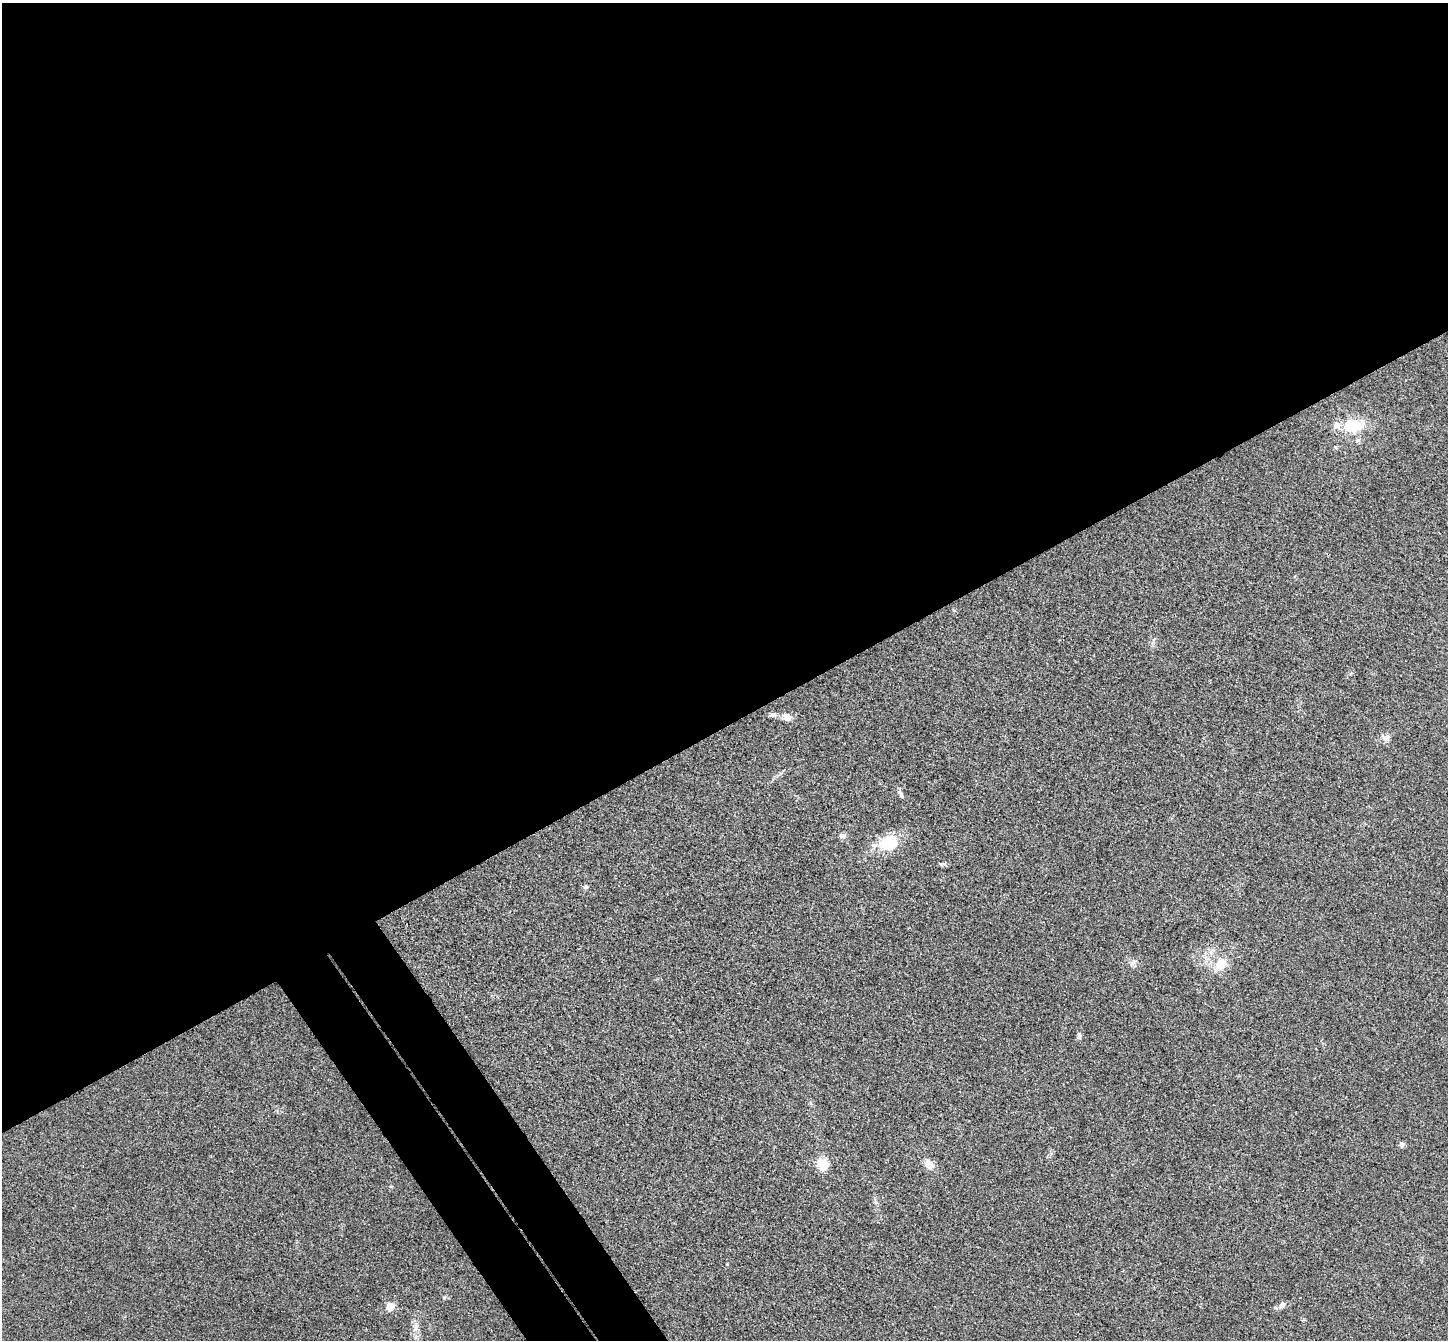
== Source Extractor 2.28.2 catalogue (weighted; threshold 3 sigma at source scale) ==
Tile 2 of 4 x 4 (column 2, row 1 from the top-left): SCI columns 1498-2943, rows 4204-5541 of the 5890 x 5866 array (HDU 1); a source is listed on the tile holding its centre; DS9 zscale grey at full resolution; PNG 1450 x 1342 px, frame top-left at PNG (2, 3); no overlay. Shown black and unused: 57% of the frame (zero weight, under 3 of 4 exposures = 6% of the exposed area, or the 3 px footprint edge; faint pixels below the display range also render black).
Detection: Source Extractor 2.28.2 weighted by HDU 2 'WHT'; one run over the whole footprint, this tile lists its part. Background 0.0247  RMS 0.0058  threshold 0.0263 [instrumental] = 3 sigma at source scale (4.5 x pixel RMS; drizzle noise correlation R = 1.50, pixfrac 1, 0.05/0.05 arcsec/px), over >= 5 px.
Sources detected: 19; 2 inside a brighter listed object's ellipse — not listed separately; the other 17 listed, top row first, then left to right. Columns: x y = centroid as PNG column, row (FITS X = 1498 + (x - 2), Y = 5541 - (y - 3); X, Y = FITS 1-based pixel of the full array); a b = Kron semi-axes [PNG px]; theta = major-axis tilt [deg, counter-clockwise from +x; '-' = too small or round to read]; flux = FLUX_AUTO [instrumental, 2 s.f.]
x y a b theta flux
1353 425 24 15 4 20
773 715 9 7 1 1.8
787 717 11 9 -19 4.3
1386 738 11 9 36 2.8
901 794 11 5 -63 1.6
842 836 8 7 - 1.8
890 844 32 18 18 16
942 864 9 4 8 1.2
586 887 7 6 - 1.1
1132 963 9 7 32 2
1221 965 14 10 35 11
1079 1035 8 5 -82 1.3
1402 1145 9 5 75 1.3
823 1164 13 12 - 9.7
929 1164 10 8 -35 6.5
1282 1305 10 7 47 2.3
390 1307 7 6 - 8.1
Unlisted compact peaks at least as high as the median listed source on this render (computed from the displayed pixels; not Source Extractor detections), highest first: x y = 444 1297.